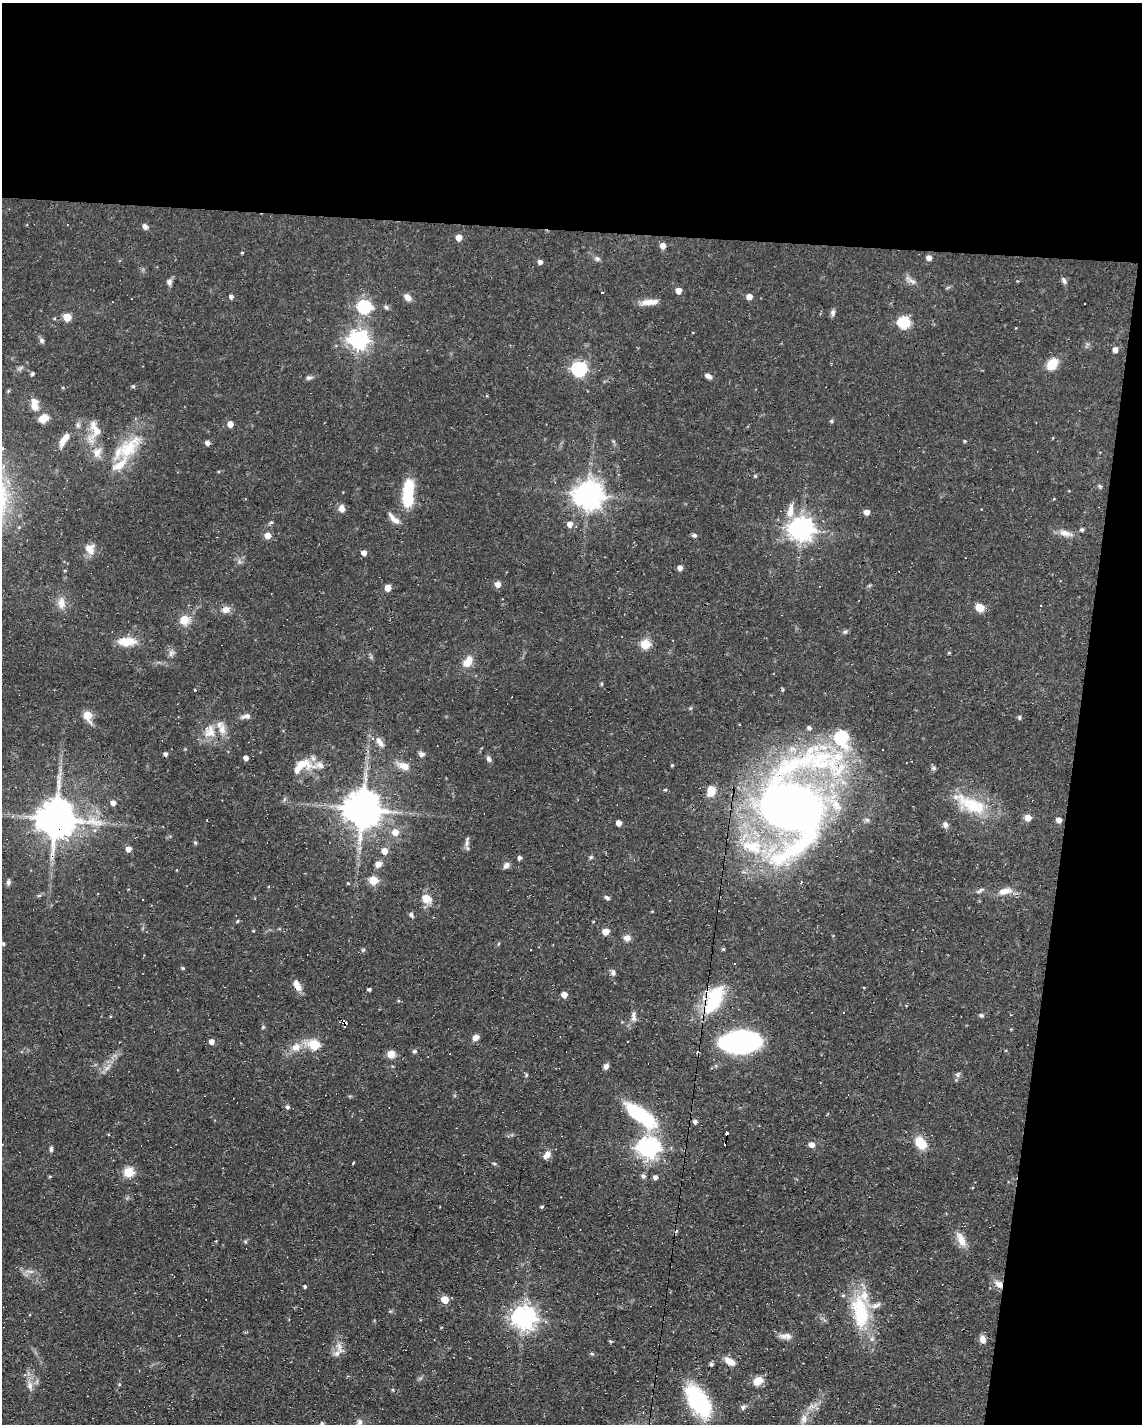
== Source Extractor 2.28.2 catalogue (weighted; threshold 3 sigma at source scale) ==
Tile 4 of 4 x 3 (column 4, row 1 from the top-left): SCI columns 3422-4561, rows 3059-4480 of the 4561 x 4584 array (HDU 1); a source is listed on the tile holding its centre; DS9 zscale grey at full resolution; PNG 1144 x 1426 px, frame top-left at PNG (2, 3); no overlay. Shown black and unused: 22% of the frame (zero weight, under 3 of 4 exposures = <1% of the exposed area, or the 3 px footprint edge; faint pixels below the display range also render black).
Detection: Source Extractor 2.28.2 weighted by HDU 2 'WHT'; one run over the whole footprint, this tile lists its part. Background 0.0541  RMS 0.0032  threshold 0.0144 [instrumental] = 3 sigma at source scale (4.5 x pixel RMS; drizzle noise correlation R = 1.50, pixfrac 1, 0.05/0.05 arcsec/px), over >= 5 px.
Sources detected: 217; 15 cosmic-ray / hot-pixel residue — not listed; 9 inside a brighter listed object's ellipse — not listed separately; the other 193 listed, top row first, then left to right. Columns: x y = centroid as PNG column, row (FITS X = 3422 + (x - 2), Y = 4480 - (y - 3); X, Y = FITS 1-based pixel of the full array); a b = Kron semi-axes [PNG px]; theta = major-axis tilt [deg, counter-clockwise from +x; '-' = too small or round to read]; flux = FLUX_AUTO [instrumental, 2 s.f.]
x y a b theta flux
145 226 7 6 - 1.2
459 238 5 4 - 3.7
663 246 5 5 - 2.9
242 253 3 3 - 0.35
597 258 8 6 -13 0.94
929 258 5 4 - 2.2
540 262 5 4 - 1.3
911 280 18 5 -27 1.6
1064 280 10 5 -69 0.91
169 282 8 6 86 1.2
948 287 7 4 19 0.45
678 291 5 4 - 3.8
231 297 5 4 - 1
408 297 9 6 -41 2.2
749 297 5 4 - 3.4
650 302 22 7 4 3.5
1084 304 2 2 - 0.28
364 307 6 6 - 54
386 307 7 5 -33 0.72
833 313 8 6 76 0.99
67 317 5 5 - 9.4
904 322 6 6 - 33
42 340 7 6 - 0.83
358 340 7 7 - 170
1115 350 5 5 - 2.3
1052 364 11 8 55 7.6
579 369 7 6 - 68
32 374 4 4 - 0.83
708 376 8 5 -31 1.4
309 378 9 6 15 0.91
133 386 4 4 - 0.51
63 388 5 3 - 0.27
8 391 6 3 71 0.39
35 405 17 9 -82 3.5
43 418 8 7 - 5.2
831 421 5 5 - 0.44
230 424 5 4 - 3.2
78 425 8 6 -75 0.93
97 431 36 11 50 5.1
64 439 21 7 56 3.8
965 441 4 3 - 0.36
129 448 43 20 44 15
97 452 15 11 75 3.3
755 476 4 4 - 0.43
1100 486 6 5 - 0.5
408 493 30 11 86 17
589 494 9 8 - 460
342 509 8 7 - 2
790 511 22 8 80 3.6
867 512 5 5 - 2.4
394 519 20 7 -44 2.4
271 523 7 4 35 0.53
570 524 5 5 - 2.5
801 529 8 8 - 310
1082 530 4 4 - 0.69
1065 533 19 8 -15 2.9
694 535 6 5 - 0.74
268 536 5 5 - 3.7
89 549 13 11 -59 3.4
364 553 4 4 - 2.7
239 561 7 5 -89 0.9
680 568 4 4 - 1.8
498 584 5 5 - 2.4
388 588 5 4 - 4.3
61 603 17 10 -88 3.2
980 608 9 7 -30 3.9
225 609 10 8 0 2.5
184 620 6 6 - 9.1
845 632 6 5 - 0.61
127 642 21 10 0 6.2
645 644 5 5 - 18
171 653 10 6 80 1.2
949 653 3 3 - 0.34
468 662 16 10 58 4.2
601 684 6 4 90 0.37
195 691 3 3 - 3.8
87 715 6 5 - 12
246 716 12 6 12 1.5
1020 718 5 5 - 0.6
809 728 6 6 - 0.82
210 732 20 17 -88 6.1
841 738 9 7 -63 33
380 742 16 8 -55 2.2
822 746 4 3 - 4.4
882 749 3 2 - 0.4
421 754 8 6 -9 1
246 758 4 4 - 1.6
489 759 9 6 -66 0.9
303 765 30 16 20 7.8
672 765 4 3 - 0.32
404 766 16 8 -19 3.7
933 768 7 5 -15 0.63
60 774 7 4 -87 0.96
665 790 4 4 - 0.35
711 791 13 9 76 4
113 803 5 5 - 1.6
972 805 49 19 -27 15
790 807 60 45 70 440
363 809 10 10 - 1000
56 818 11 11 - 1100
1028 818 5 5 - 3.7
1059 820 5 4 - 2.3
619 823 5 4 - 2.6
945 825 8 6 -24 1.3
395 832 8 7 - 3.2
195 842 5 5 - 0.43
467 843 12 6 90 1.3
128 849 5 5 - 2.2
359 849 10 4 -86 1.1
384 851 6 6 - 3.3
591 857 5 5 - 0.51
519 858 5 4 - 0.9
378 864 10 7 31 1.8
506 865 9 7 44 1.2
373 880 5 5 - 13
8 882 8 6 80 0.91
801 882 4 2 - 0.29
980 891 13 5 29 0.88
1005 891 18 8 11 3.5
39 895 6 4 2 0.46
426 898 12 10 -32 4
607 898 7 4 -22 0.8
143 900 3 2 - 0.31
411 915 7 5 -52 0.75
237 921 5 4 - 0.42
253 931 4 3 - 0.28
606 932 5 5 - 5.3
627 938 8 7 - 1.9
3 943 4 4 - 0.64
498 944 5 3 - 0.33
723 949 4 4 - 0.44
363 950 6 5 - 0.49
183 968 5 4 - 0.46
613 972 8 6 -79 0.95
297 985 13 7 -62 2.9
369 989 4 3 - 0.72
564 995 5 5 - 3
714 999 37 18 66 19
398 1001 5 4 - 0.36
844 1013 3 3 - 0.82
634 1015 11 7 75 1.5
981 1015 5 5 - 0.77
345 1023 5 4 - 2.4
263 1027 5 4 - 0.41
476 1038 6 5 - 2.3
212 1042 5 5 - 2
627 1042 3 2 - 0.42
740 1042 23 14 4 130
314 1044 7 5 -11 19
296 1047 13 11 35 3.6
414 1051 5 5 - 0.72
391 1054 8 7 - 3.5
606 1066 7 5 55 1.3
107 1067 13 5 50 1.9
958 1074 8 7 - 0.83
526 1075 5 5 - 0.44
287 1107 5 5 - 0.74
640 1115 36 13 -37 28
695 1121 5 5 - 0.97
727 1133 3 3 - 32
921 1143 12 9 -49 7.7
812 1145 6 5 - 2.2
648 1148 8 7 - 200
51 1149 8 5 89 0.7
547 1155 12 7 50 2.1
353 1163 4 3 - 0.68
494 1163 6 3 -19 0.4
129 1172 5 5 - 18
50 1176 5 4 - 0.32
643 1176 6 5 - 0.88
655 1177 5 5 - 1.1
542 1207 4 4 - 0.47
961 1239 23 9 -65 3.6
30 1271 14 4 -6 1.4
999 1284 14 9 -41 2.6
305 1287 3 3 - 0.58
445 1299 5 5 - 6.8
860 1312 49 22 -81 21
524 1318 8 7 - 270
782 1336 13 7 -16 1.7
983 1339 8 6 -78 2.1
337 1353 13 8 41 2.3
592 1354 6 4 -2 0.42
730 1362 14 7 -30 3
711 1364 6 4 -13 0.55
758 1381 10 8 23 4.1
30 1386 14 7 -78 2.3
393 1390 5 3 - 0.31
699 1402 35 17 -56 32
743 1407 8 6 46 0.79
804 1419 15 9 86 2.8
360 1422 9 7 77 1.3
322 1423 7 5 90 0.52
Overlapping masked pixels (flux is a lower limit): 8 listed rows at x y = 225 609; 972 805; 790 807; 56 818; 714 999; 345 1023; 727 1133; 999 1284
Isophote crosses this tile's border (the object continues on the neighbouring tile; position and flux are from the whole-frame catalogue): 1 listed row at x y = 322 1423